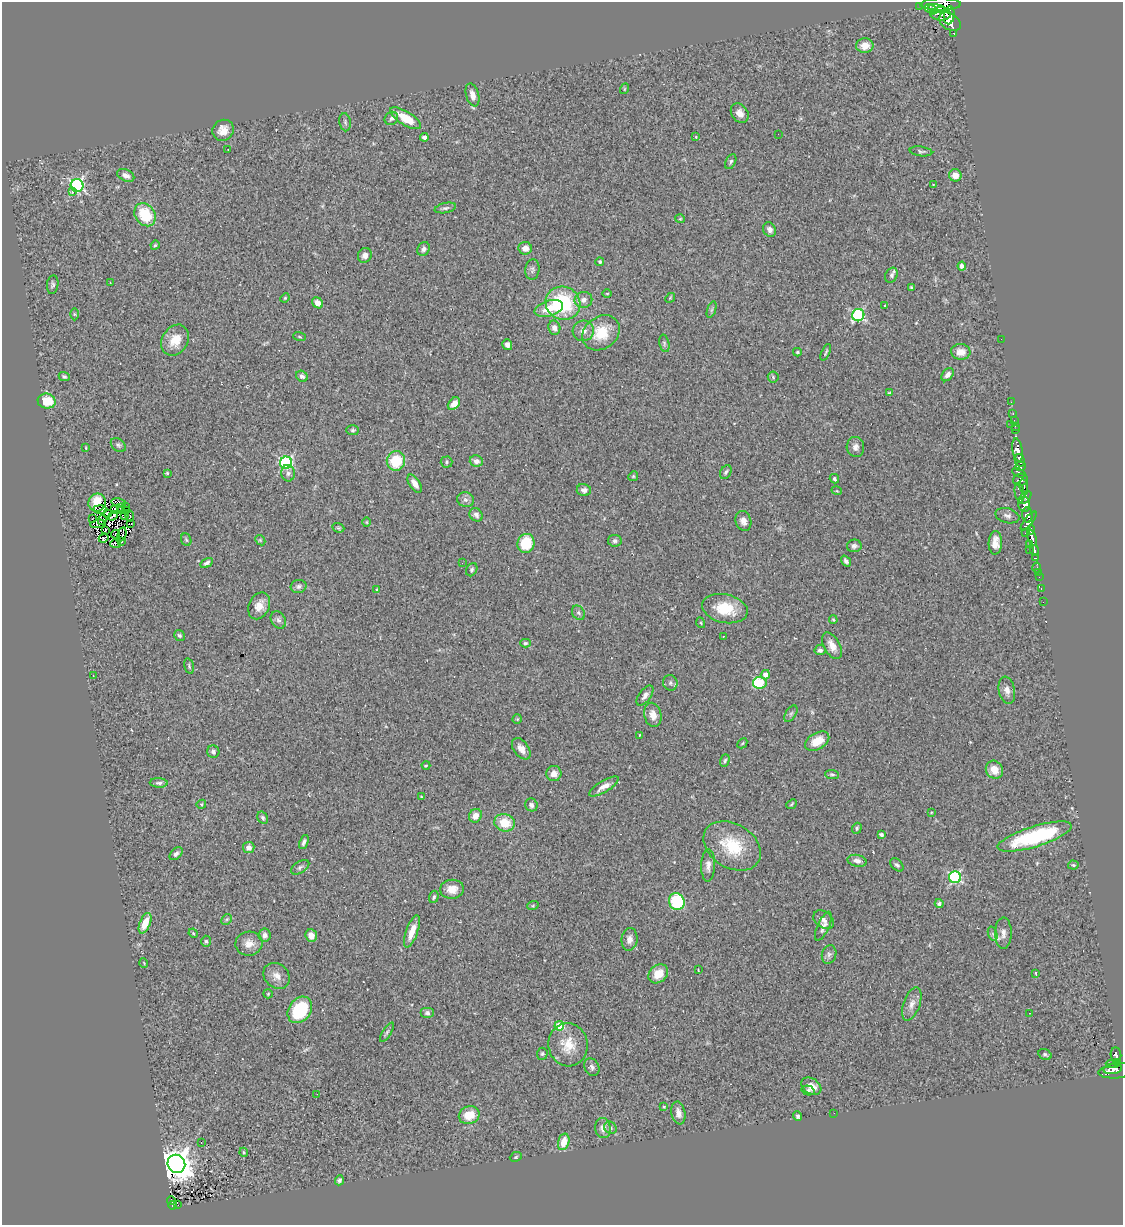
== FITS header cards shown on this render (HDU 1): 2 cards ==
NAXIS1  =                 1121
NAXIS2  =                 1223

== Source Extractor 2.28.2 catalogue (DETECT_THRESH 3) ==
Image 1121 x 1223 px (HDU 1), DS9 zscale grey, 1 PNG px = 1 image px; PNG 1125 x 1227 px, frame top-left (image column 1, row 1223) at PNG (2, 2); each listed source drawn as its Kron ellipse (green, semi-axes under 4 px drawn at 4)
Background 0.703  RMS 0.076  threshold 0.229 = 3 sigma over >= 5 px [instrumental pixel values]
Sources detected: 273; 4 with non-positive FLUX_AUTO (blend fragments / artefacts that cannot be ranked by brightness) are neither listed nor drawn; the other 269 listed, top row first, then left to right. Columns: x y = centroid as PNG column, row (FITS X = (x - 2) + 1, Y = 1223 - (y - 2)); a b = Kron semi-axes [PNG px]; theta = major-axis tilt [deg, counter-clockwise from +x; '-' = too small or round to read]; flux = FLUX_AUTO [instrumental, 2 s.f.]
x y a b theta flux
941 5 20 6 1 1400
919 6 2 2 - 7.6
931 9 7 4 -27 140
937 9 9 3 -9 430
941 14 10 6 -1 610
949 15 9 5 83 770
950 22 12 8 -33 1000
954 33 3 3 - 82
865 46 8 7 - 62
624 89 5 3 - 4.8
472 95 12 6 -75 40
740 113 10 8 -54 32
391 118 7 6 - 14
406 118 18 6 -32 120
345 122 9 5 -80 11
223 130 11 10 - 57
778 134 2 2 - 13
424 137 4 4 - 21
696 137 4 2 - 3.3
228 149 2 2 - 4.3
921 151 11 5 -8 11
731 162 8 5 64 11
126 175 9 6 -25 27
955 175 6 6 - 52
77 185 6 6 - 930
933 185 3 2 - 2.9
72 191 3 2 - 31
445 208 11 5 12 13
145 215 12 9 -54 190
680 219 5 3 - 4.6
770 230 7 6 - 23
155 245 5 4 - 6.3
525 248 7 6 - 36
424 249 7 6 - 16
365 255 8 6 56 29
600 262 4 3 - 7.4
962 266 4 4 - 22
532 269 10 7 84 17
891 275 8 6 64 15
110 283 2 2 - 3.2
53 285 9 5 82 13
912 287 4 2 - 6.4
607 293 4 3 - 4.2
285 298 5 4 - 5.3
670 298 5 4 - 5.1
583 300 9 8 - 27
318 303 6 5 - 38
563 303 17 16 - 400
885 305 3 2 - 5.9
549 308 15 7 17 110
711 310 8 4 71 10
74 314 6 4 -89 5.8
858 315 6 6 - 620
554 328 7 6 - 25
583 331 10 10 - 34
601 333 20 16 38 160
300 337 6 3 -19 5.4
1001 339 2 2 - 110
175 340 16 13 58 88
664 343 9 5 -77 11
507 345 6 5 - 22
797 352 4 3 - 5.9
826 352 9 2 65 7.1
961 352 9 8 - 54
948 375 7 5 49 22
302 376 6 5 - 13
64 377 5 4 - 10
773 377 5 5 - 7.8
889 393 3 3 - 5.1
47 401 9 7 -9 120
1011 402 2 2 - 8.3
454 404 7 5 47 54
1013 413 3 2 - 16
1014 420 2 2 - 11
1011 425 3 2 - 11
1015 426 2 2 - 8.7
353 430 6 5 - 9.9
1015 430 3 2 - 5.1
118 445 8 6 -39 11
855 447 10 8 -85 27
86 448 4 2 - 3.5
1017 450 12 5 -80 730
1019 460 6 5 - 330
396 461 10 9 - 170
476 461 6 5 - 26
446 462 6 5 - 8.6
286 463 6 6 - 830
1020 466 5 4 - 110
726 472 7 5 61 11
167 473 3 3 - 6.4
288 473 8 6 -82 16
1019 473 7 3 -24 100
633 476 5 4 - 6.3
834 479 5 4 - 9.6
1020 480 7 6 - 330
415 484 10 5 -57 39
1024 487 8 3 -81 140
584 490 7 6 - 21
837 491 5 3 - 4.6
1019 493 10 4 -81 140
1025 497 8 4 46 220
465 500 8 7 - 19
97 502 9 8 - 96
119 502 7 3 -11 11
1024 504 7 6 - 420
125 506 2 2 - 3.6
121 507 3 2 - 5.1
100 509 7 3 -1 9.4
114 510 3 2 - 0.35
120 511 2 2 - 2
127 511 3 2 - 0.24
107 513 4 3 - 4.9
124 515 3 3 - 8
476 515 7 6 - 18
1027 515 8 5 -89 390
113 516 5 2 - 1.3
130 516 5 3 - 22
1007 516 12 7 -15 21
92 519 2 2 - 2.6
102 520 5 2 - 1.8
743 521 10 7 -73 30
1029 521 12 3 52 440
367 522 5 3 - 4.7
98 524 8 3 5 8.1
131 524 4 2 - 2.8
338 528 6 4 -21 7
105 530 4 2 - 4.5
1031 530 5 3 - 93
1025 533 3 2 - 20
115 534 4 3 - 5.4
122 534 7 2 77 5.6
104 538 5 3 - 3
1032 538 8 4 -68 340
186 540 7 5 -68 8.1
260 540 6 4 -44 7.6
122 541 3 2 - 3.2
615 541 7 6 - 12
526 543 9 8 - 180
995 543 12 6 88 46
115 544 5 3 - 22
1030 544 3 2 - 19
854 546 7 6 - 13
1030 549 2 2 - 23
1034 550 5 3 - 110
1035 558 4 3 - 60
846 561 6 4 -52 14
207 563 7 4 33 14
462 563 2 2 - 15
1037 567 5 3 - 32
472 570 7 5 59 11
1038 572 2 2 - 7
1039 577 2 2 - 4
298 586 8 6 12 15
1041 588 3 2 - 7.6
376 589 3 2 - 6.2
1043 602 2 2 - 8.9
259 606 14 10 65 56
725 609 23 14 -12 170
578 613 7 6 - 12
278 620 9 7 -59 17
833 620 4 3 - 5.2
701 623 5 3 - 5
179 635 6 5 - 11
723 636 3 2 - 4.5
525 643 5 4 - 8.9
832 646 15 8 -61 48
820 650 5 5 - 16
189 666 8 4 -76 9.5
765 675 5 4 - 34
93 676 3 2 - 5.8
670 683 8 7 - 14
760 683 7 6 - 270
1007 690 14 8 -78 36
645 695 12 6 54 21
791 714 9 5 56 12
653 715 12 8 -77 43
517 719 5 5 - 5.8
639 735 3 2 - 4.1
817 741 13 8 29 81
742 743 5 3 - 5.2
521 749 12 7 -53 41
213 752 6 6 - 15
725 760 6 4 72 8.5
426 765 4 3 - 4.5
994 770 9 8 - 65
554 774 7 7 - 35
832 774 7 4 -7 8.8
159 783 9 4 -3 13
604 786 17 5 31 38
421 797 3 2 - 4.3
201 804 5 4 - 5.8
792 804 6 2 43 5.5
531 805 6 6 - 17
931 812 3 3 - 4.2
475 816 7 6 - 37
263 818 6 5 - 12
505 823 10 8 -14 110
857 828 5 4 - 10
881 835 4 3 - 9.3
1035 837 39 10 17 490
304 842 7 4 67 14
732 846 31 22 -31 220
249 848 5 5 - 26
176 854 8 5 46 16
857 861 9 6 -13 26
708 865 16 7 88 31
897 865 8 5 -43 12
1073 865 5 4 - 7.5
300 867 10 5 33 14
955 877 6 6 - 630
452 889 12 9 6 53
434 897 6 4 72 12
677 902 8 7 - 280
939 903 4 4 - 14
533 905 6 3 20 6.1
227 919 6 4 45 7.9
824 920 11 8 -37 23
145 923 11 5 67 100
823 926 16 5 66 25
412 931 17 5 70 65
193 933 5 3 - 5.3
1003 933 16 8 89 33
993 934 7 4 -71 10
265 935 6 6 - 22
311 936 6 5 - 38
629 939 11 8 82 30
206 941 5 5 - 8.5
249 944 13 12 - 50
829 954 9 7 75 17
144 963 5 3 - 3.9
698 970 3 2 - 3.7
658 974 11 8 41 79
1036 974 4 2 - 5.6
276 976 14 11 -42 44
268 994 5 4 - 5.5
912 1004 17 8 70 41
300 1010 14 11 53 280
427 1013 7 5 0 15
1030 1013 2 2 - 3
559 1026 5 5 - 220
387 1032 11 3 57 10
568 1045 21 19 -82 110
542 1054 6 5 - 8.7
1045 1054 7 5 -29 9.5
1116 1055 8 5 -83 130
1117 1062 4 4 - 100
1112 1064 7 3 -1 110
592 1067 9 7 -62 18
1113 1069 9 5 7 390
1118 1071 19 7 6 370
811 1086 11 7 -32 45
808 1091 7 4 -15 12
317 1094 2 2 - 2.6
664 1106 4 3 - 6.3
678 1113 11 7 -80 32
834 1113 2 2 - 15
469 1115 10 8 21 90
798 1116 4 3 - 11
603 1128 10 7 -83 29
610 1128 7 5 -44 10
564 1142 8 5 74 77
201 1143 3 2 - 5.8
244 1152 4 4 - 5.7
516 1157 6 4 23 7.2
176 1164 9 8 - 7900
339 1180 5 4 - 13
171 1200 4 3 - 20
173 1205 4 3 - 49
178 1205 3 2 - 11
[4 non-positive-flux detections neither listed nor drawn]